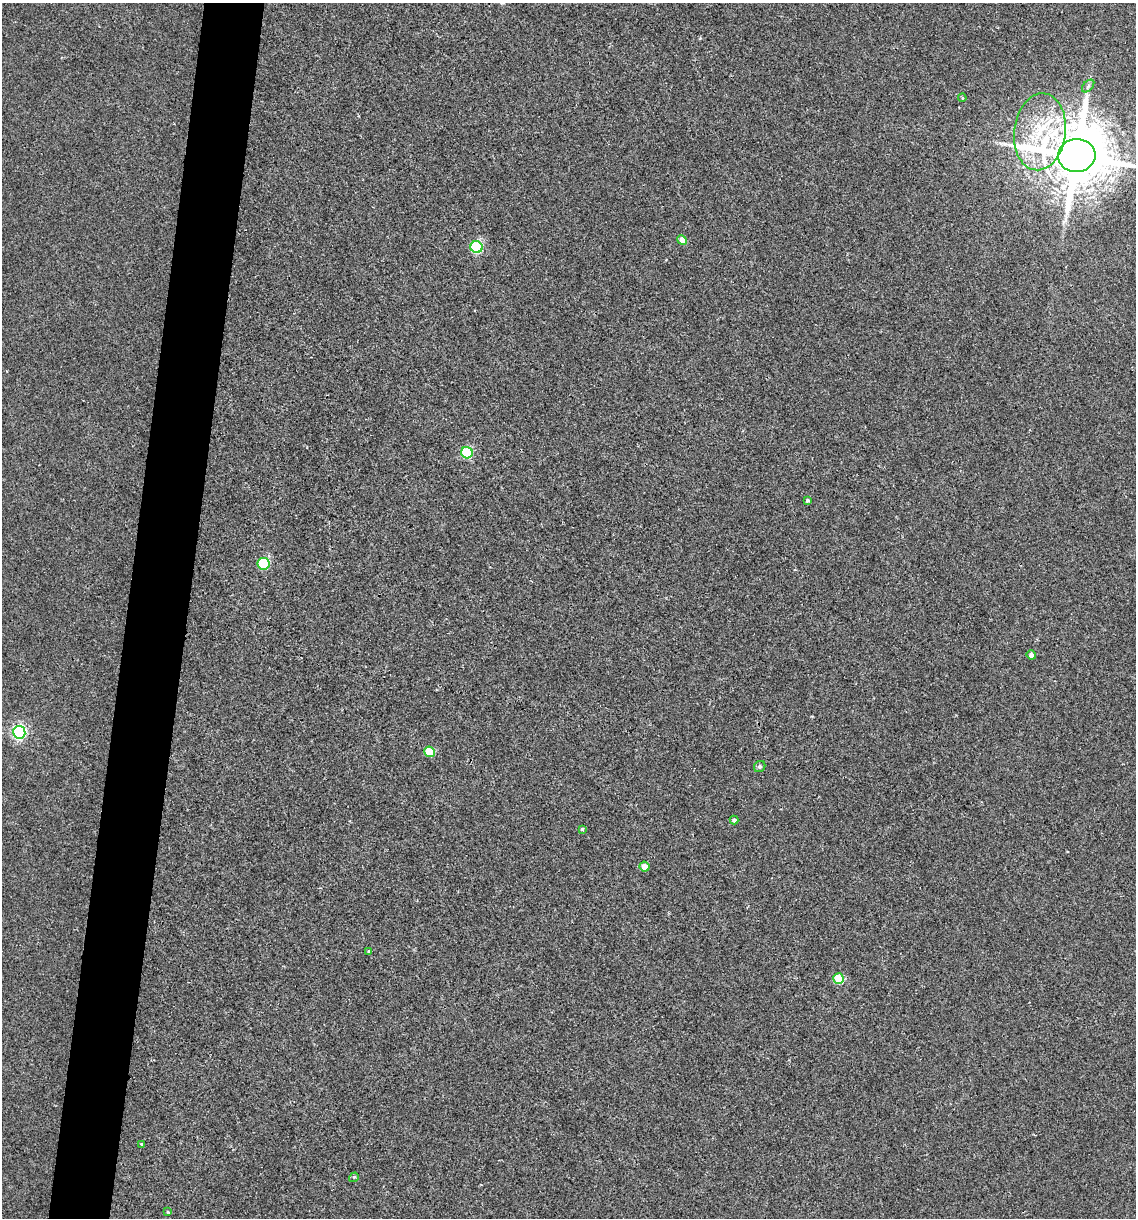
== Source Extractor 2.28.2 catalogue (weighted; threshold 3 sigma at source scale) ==
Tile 7 of 4 x 4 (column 3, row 2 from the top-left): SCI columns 2387-3520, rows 2435-3650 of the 4889 x 4866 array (HDU 1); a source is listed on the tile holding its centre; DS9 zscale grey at full resolution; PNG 1138 x 1220 px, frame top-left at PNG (2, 3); each listed source drawn as its Kron ellipse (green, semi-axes under 4 px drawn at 4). Shown black and unused: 5% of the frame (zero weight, under 2 of 3 exposures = <1% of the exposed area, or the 3 px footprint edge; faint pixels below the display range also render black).
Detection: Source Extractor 2.28.2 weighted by HDU 2 'WHT'; one run over the whole footprint, this tile lists its part. Background 0.00157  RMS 0.005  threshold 0.0226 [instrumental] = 3 sigma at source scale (4.5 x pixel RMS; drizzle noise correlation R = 1.50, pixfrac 1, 0.05/0.05 arcsec/px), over >= 5 px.
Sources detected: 21; all 21 listed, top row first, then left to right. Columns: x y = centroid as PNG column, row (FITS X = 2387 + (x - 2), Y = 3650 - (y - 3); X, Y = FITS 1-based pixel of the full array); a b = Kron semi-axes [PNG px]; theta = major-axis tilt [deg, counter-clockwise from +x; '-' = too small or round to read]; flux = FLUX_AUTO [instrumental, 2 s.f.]
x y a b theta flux
1088 86 7 4 46 1.1
962 98 4 3 - 0.68
1040 132 39 26 83 34
1077 156 18 16 6 4800
682 240 5 4 - 5
477 247 6 6 - 47
467 453 6 5 - 35
808 500 4 3 - 0.9
264 564 6 6 - 35
1031 655 5 4 - 2.4
19 732 6 6 - 110
430 752 5 5 - 16
760 766 6 5 - 1.2
734 820 4 4 - 1.5
582 829 3 3 - 0.66
644 867 5 5 - 4.8
369 952 4 3 - 2.5
839 979 5 5 - 22
142 1144 3 3 - 0.84
354 1177 5 4 - 0.74
168 1212 4 4 - 0.52
Isophote crosses this tile's border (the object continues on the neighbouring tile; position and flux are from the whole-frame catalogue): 1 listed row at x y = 1077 156